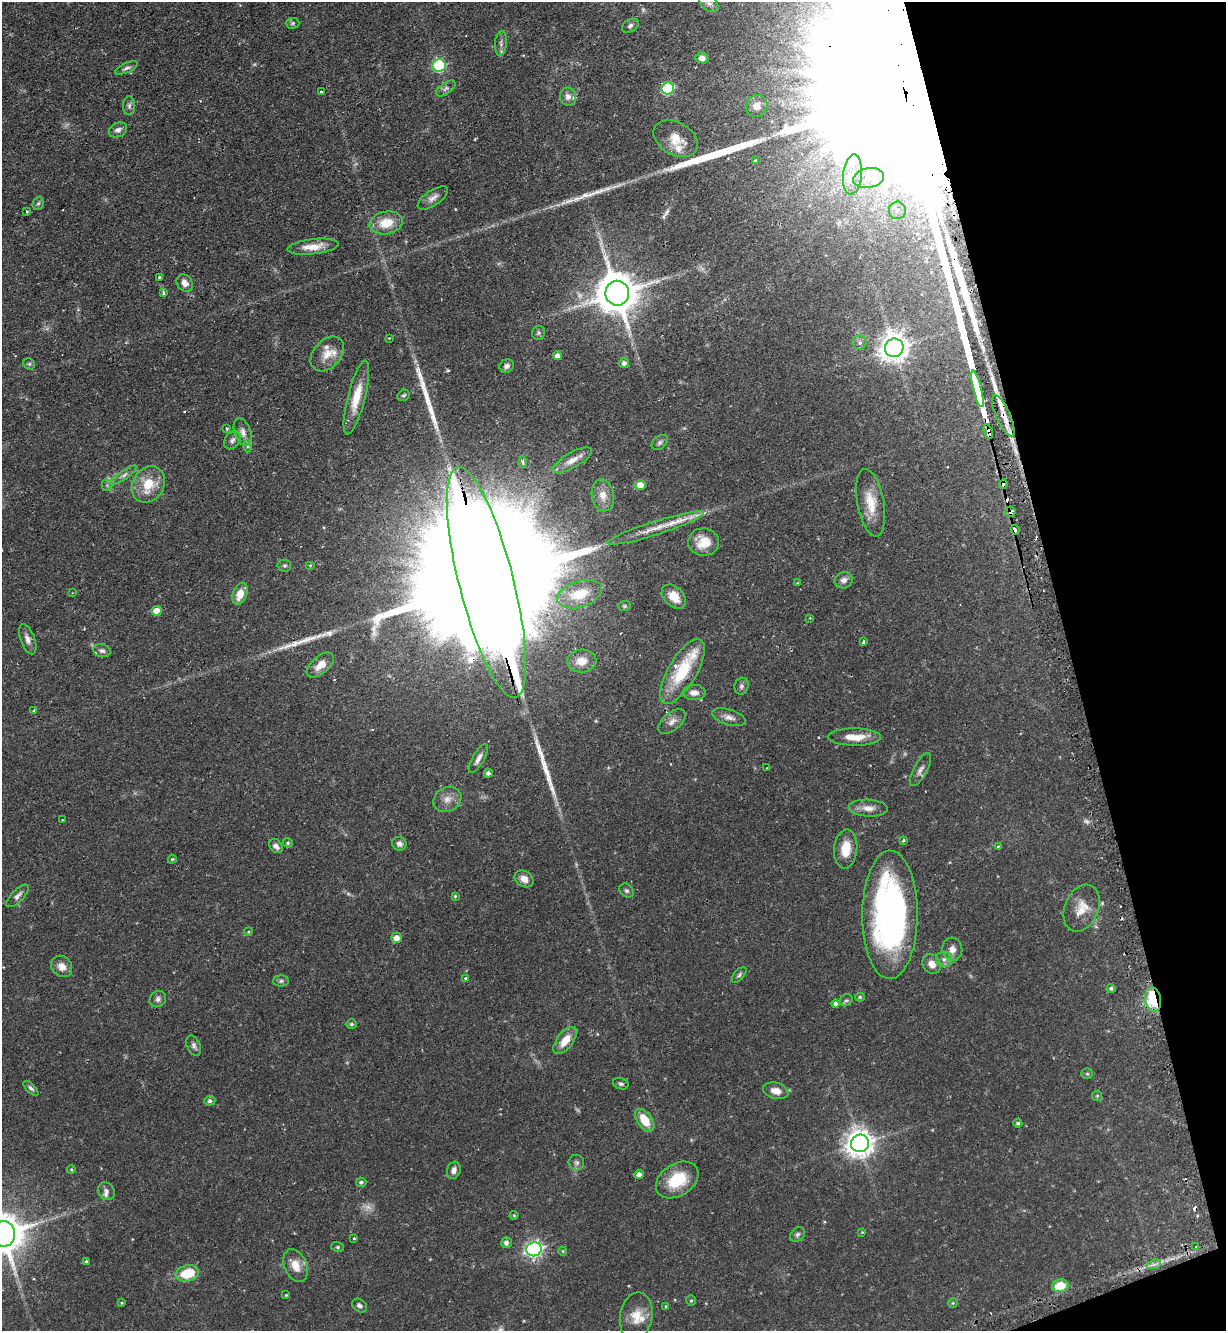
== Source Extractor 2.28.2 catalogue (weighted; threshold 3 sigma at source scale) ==
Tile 12 of 4 x 4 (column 4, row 3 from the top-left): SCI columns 3845-5068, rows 1367-2695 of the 5366 x 5390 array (HDU 1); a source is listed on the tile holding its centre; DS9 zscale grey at full resolution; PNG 1228 x 1333 px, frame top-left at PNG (2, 2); each listed source drawn as its Kron ellipse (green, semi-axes under 4 px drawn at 4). Shown black and unused: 13% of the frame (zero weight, under 2 of 3 exposures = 4% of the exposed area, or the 3 px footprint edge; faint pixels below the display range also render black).
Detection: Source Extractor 2.28.2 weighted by HDU 2 'WHT'; one run over the whole footprint, this tile lists its part. Background 0.0476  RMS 0.0044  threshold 0.0197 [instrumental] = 3 sigma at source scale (4.5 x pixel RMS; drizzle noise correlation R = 1.50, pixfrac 1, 0.05/0.05 arcsec/px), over >= 5 px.
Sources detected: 190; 6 too faint to see at this stretch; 7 cosmic-ray / hot-pixel residue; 9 long thin detections or spike segments (spike, bleed or trail) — neither listed nor drawn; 8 inside a brighter listed object's ellipse — not listed separately; the other 160 listed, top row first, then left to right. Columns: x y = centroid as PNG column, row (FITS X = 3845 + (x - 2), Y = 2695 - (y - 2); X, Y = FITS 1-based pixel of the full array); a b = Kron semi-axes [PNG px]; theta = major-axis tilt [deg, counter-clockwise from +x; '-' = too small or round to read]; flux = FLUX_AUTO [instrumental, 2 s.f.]
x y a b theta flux
709 3 11 7 -37 2
293 23 7 5 2 0.75
630 26 9 6 34 1.1
501 43 12 6 84 1.7
702 58 6 5 - 2
439 65 6 6 - 47
126 68 12 5 23 1.2
446 88 11 5 34 1.2
668 89 6 6 - 40
321 92 3 3 - 0.67
568 97 9 8 - 2.2
129 106 9 6 89 1.2
756 106 11 10 - 3.6
118 130 9 7 24 1.8
676 139 24 16 -29 7.7
755 161 3 3 - 0.56
852 175 20 9 84 6.4
868 178 15 10 10 5.9
433 198 17 7 34 2.5
38 203 7 5 67 0.75
897 210 9 8 - 2.9
27 212 4 3 - 0.4
386 223 16 11 11 8.7
313 247 26 7 7 5.8
159 278 3 3 - 1.6
185 283 9 7 -53 2.5
163 293 3 3 - 1
617 293 12 12 - 1500
538 333 7 6 - 0.84
389 338 3 2 - 0.3
860 343 7 7 - 1.3
894 348 9 9 - 530
327 354 20 13 49 5.7
558 356 4 4 - 2.4
624 363 5 5 - 1.2
29 364 6 5 - 0.65
507 366 7 6 - 1.5
977 389 19 3 -76 1700
404 395 6 5 - 0.73
356 397 38 8 76 9.9
1003 416 22 7 -66 6.3
227 429 3 2 - 0.64
243 432 14 8 -70 2.5
988 432 7 4 -70 3.8
232 440 10 7 52 1.5
660 442 9 6 40 1.3
248 446 6 4 -90 0.67
572 460 22 7 29 4.6
523 462 6 4 -87 0.6
124 475 15 4 35 1.5
148 484 19 15 58 12
1003 484 5 3 - 7.8
107 485 5 5 - 0.77
640 485 5 5 - 5.8
603 495 16 11 -80 4.9
871 503 34 13 -79 10
1010 512 5 5 - 1.8
655 528 50 7 18 7.4
1015 530 5 3 - 13
704 542 15 13 -2 7.8
310 565 5 3 - 0.39
284 566 7 6 - 0.75
844 580 9 8 - 2
486 582 119 27 -76 46000
797 583 4 3 - 0.32
72 593 3 2 - 0.28
240 594 11 7 70 5.6
580 594 23 13 18 12
674 596 14 9 -44 6.1
624 606 6 5 - 0.63
157 611 5 5 - 6.9
810 618 3 2 - 0.56
28 639 16 7 -69 2.4
863 642 4 3 - 1
102 651 9 6 -11 1.4
582 661 14 11 5 6.2
320 665 16 8 42 4.8
682 671 36 14 60 21
741 686 8 7 - 1.2
694 693 11 7 0 2.8
34 710 4 3 - 2.7
729 717 17 7 -17 2.6
672 721 16 8 40 2.7
854 737 27 8 0 7.2
478 758 16 6 60 2.1
767 768 2 2 - 0.33
920 770 18 7 62 2.1
488 773 4 4 - 1.3
447 799 14 12 30 4.1
868 808 19 8 -3 3.8
62 820 3 2 - 0.32
903 840 3 3 - 1.2
288 843 5 4 - 0.7
399 844 7 7 - 1.6
276 846 8 6 -46 1.7
998 846 3 3 - 0.91
846 849 19 11 85 7.7
172 859 4 3 - 0.39
524 879 10 8 -34 3.2
627 891 8 6 -44 0.97
18 896 14 6 46 1.8
455 896 3 3 - 0.44
1082 908 24 17 68 7.7
890 915 64 27 90 140
248 932 4 3 - 0.38
396 938 5 5 - 3.4
952 949 11 10 - 2.9
944 959 8 7 - 1.8
932 964 10 8 -55 3.1
62 966 11 9 -47 3.3
739 975 9 5 48 0.9
466 978 3 3 - 0.83
281 981 8 5 1 0.89
1111 988 4 4 - 0.73
860 997 5 4 - 0.55
158 999 9 7 43 1.6
846 1000 7 5 39 0.81
1153 1000 12 8 -80 34
836 1004 4 4 - 1.1
351 1024 6 4 1 0.71
565 1040 16 8 52 6.3
194 1046 11 6 -65 1.4
1087 1074 6 5 - 0.6
621 1084 8 5 -16 0.97
31 1088 9 4 -44 0.96
776 1091 13 8 -15 3.6
1097 1096 5 5 - 0.55
210 1101 5 5 - 1.1
645 1120 13 7 -56 8.9
1018 1123 4 4 - 0.68
860 1143 9 8 - 520
576 1163 8 7 - 1.3
71 1169 4 4 - 0.41
454 1170 9 6 72 1.9
639 1174 5 4 - 2.1
677 1180 23 16 32 15
361 1182 5 4 - 0.88
106 1191 9 7 -56 1.6
514 1215 4 4 - 0.44
862 1232 4 3 - 0.31
3 1234 13 12 - 1400
797 1234 8 6 45 1.1
354 1239 3 3 - 1.1
506 1243 5 5 - 1.6
338 1247 6 5 - 0.67
1195 1247 3 3 - 0.92
534 1249 7 7 - 140
563 1251 4 4 - 0.39
86 1261 4 3 - 0.7
1154 1264 7 4 18 1.3
296 1265 17 11 -67 5.5
187 1273 12 8 15 13
1060 1286 8 6 13 9.3
286 1295 4 3 - 0.4
691 1301 5 4 - 0.51
122 1303 4 3 - 0.41
953 1303 5 4 - 0.52
359 1306 8 6 -36 1.3
665 1306 4 3 - 0.44
636 1317 24 16 81 7.3
Overlapping masked pixels (flux is a lower limit): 8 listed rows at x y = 1003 416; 988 432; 1003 484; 1010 512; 1015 530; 486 582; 890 915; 1153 1000
Isophote crosses this tile's border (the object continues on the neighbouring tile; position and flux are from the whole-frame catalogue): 2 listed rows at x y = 709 3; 3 1234